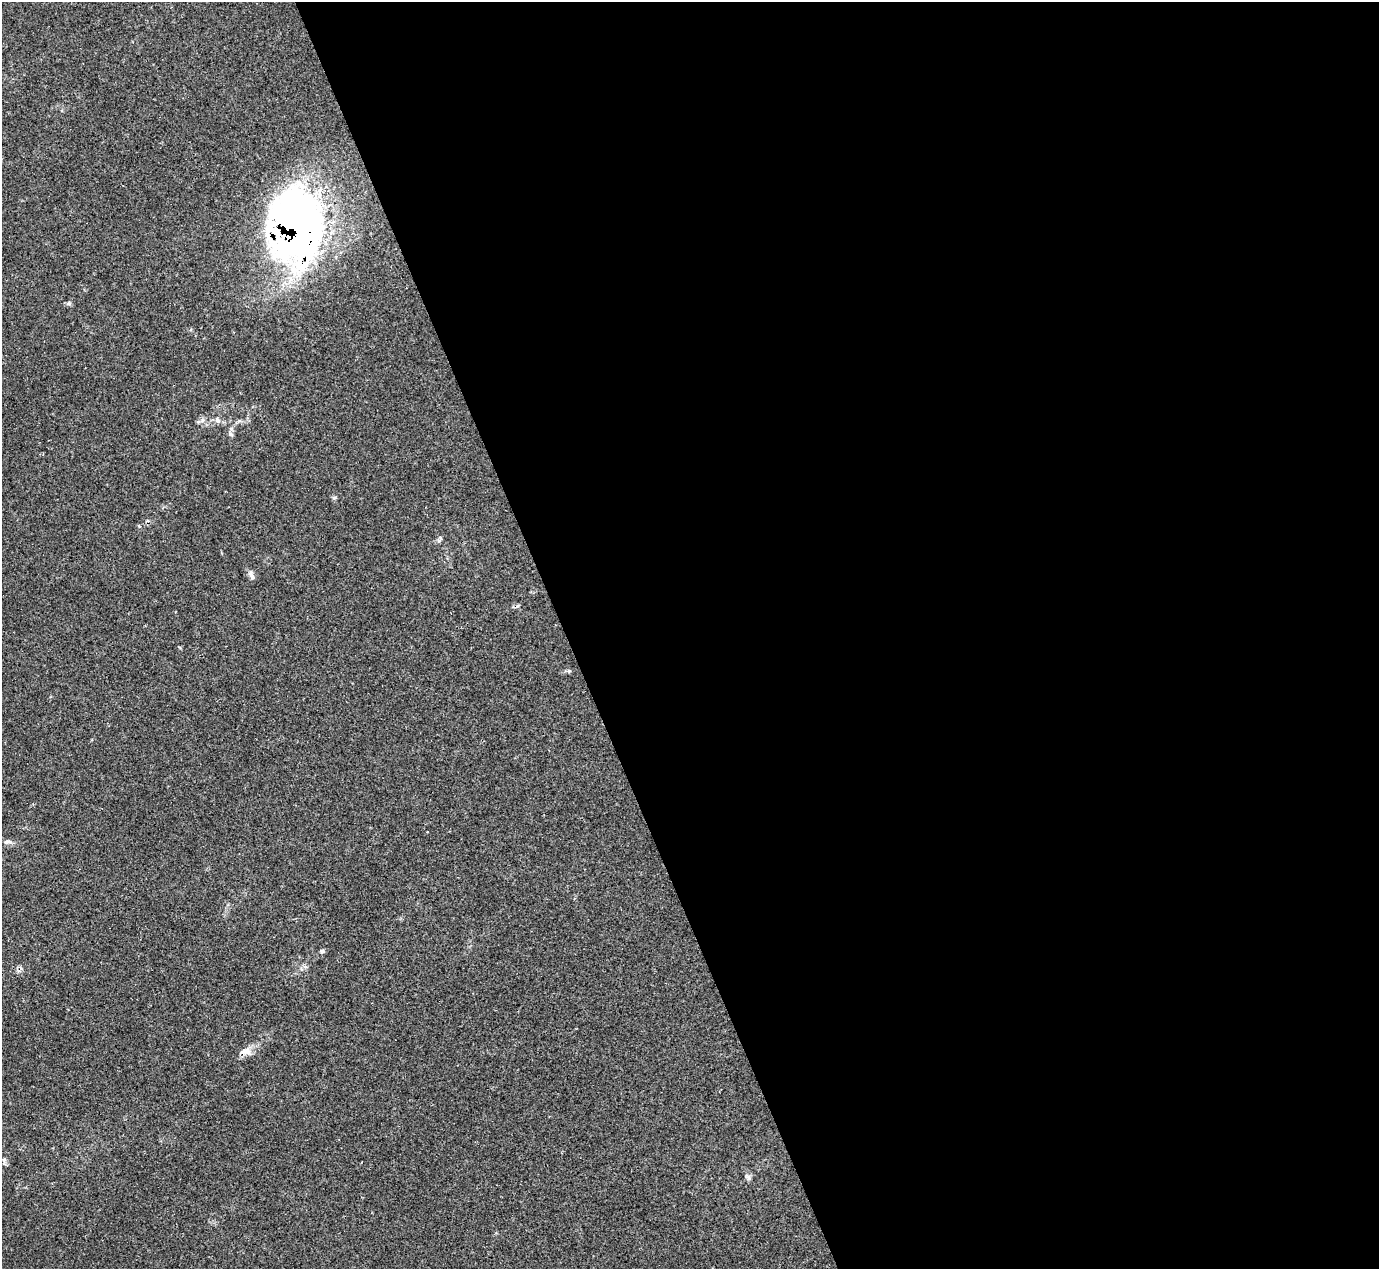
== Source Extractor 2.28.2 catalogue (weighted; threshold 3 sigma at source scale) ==
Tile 8 of 4 x 4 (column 4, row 2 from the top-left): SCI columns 4132-5508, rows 2809-4075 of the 5525 x 5503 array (HDU 1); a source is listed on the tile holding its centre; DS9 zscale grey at full resolution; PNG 1381 x 1271 px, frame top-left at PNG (2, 2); no overlay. Shown black and unused: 59% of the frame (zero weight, under 2 of 3 exposures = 1% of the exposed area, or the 3 px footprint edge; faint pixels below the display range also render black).
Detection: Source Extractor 2.28.2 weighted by HDU 2 'WHT'; one run over the whole footprint, this tile lists its part. Background 0.134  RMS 0.007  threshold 0.0314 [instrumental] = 3 sigma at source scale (4.5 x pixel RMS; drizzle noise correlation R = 1.50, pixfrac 1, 0.05/0.05 arcsec/px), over >= 5 px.
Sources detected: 15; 1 inside a brighter object's white glare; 1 cosmic-ray / hot-pixel residue — not listed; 1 inside a brighter listed object's ellipse — not listed separately; the other 12 listed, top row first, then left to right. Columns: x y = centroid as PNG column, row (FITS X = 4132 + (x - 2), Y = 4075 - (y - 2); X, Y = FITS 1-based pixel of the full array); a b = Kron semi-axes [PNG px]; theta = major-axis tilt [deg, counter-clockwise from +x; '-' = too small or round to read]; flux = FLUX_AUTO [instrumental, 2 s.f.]
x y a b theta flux
300 230 79 68 -87 290
69 303 6 4 19 1.1
217 420 6 6 - 2.5
231 434 7 5 -32 1.3
334 498 5 5 - 1.1
251 575 14 6 -64 2.5
427 832 2 2 - 0.62
7 842 14 5 0 2.4
322 951 5 5 - 1.5
246 1051 18 10 14 6
4 1160 6 6 - 1.4
748 1177 8 6 -77 1.8
Overlapping masked pixels (flux is a lower limit): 2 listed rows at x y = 300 230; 246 1051
Unlisted compact peaks at least as high as the median listed source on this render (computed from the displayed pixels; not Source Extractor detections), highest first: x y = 569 671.